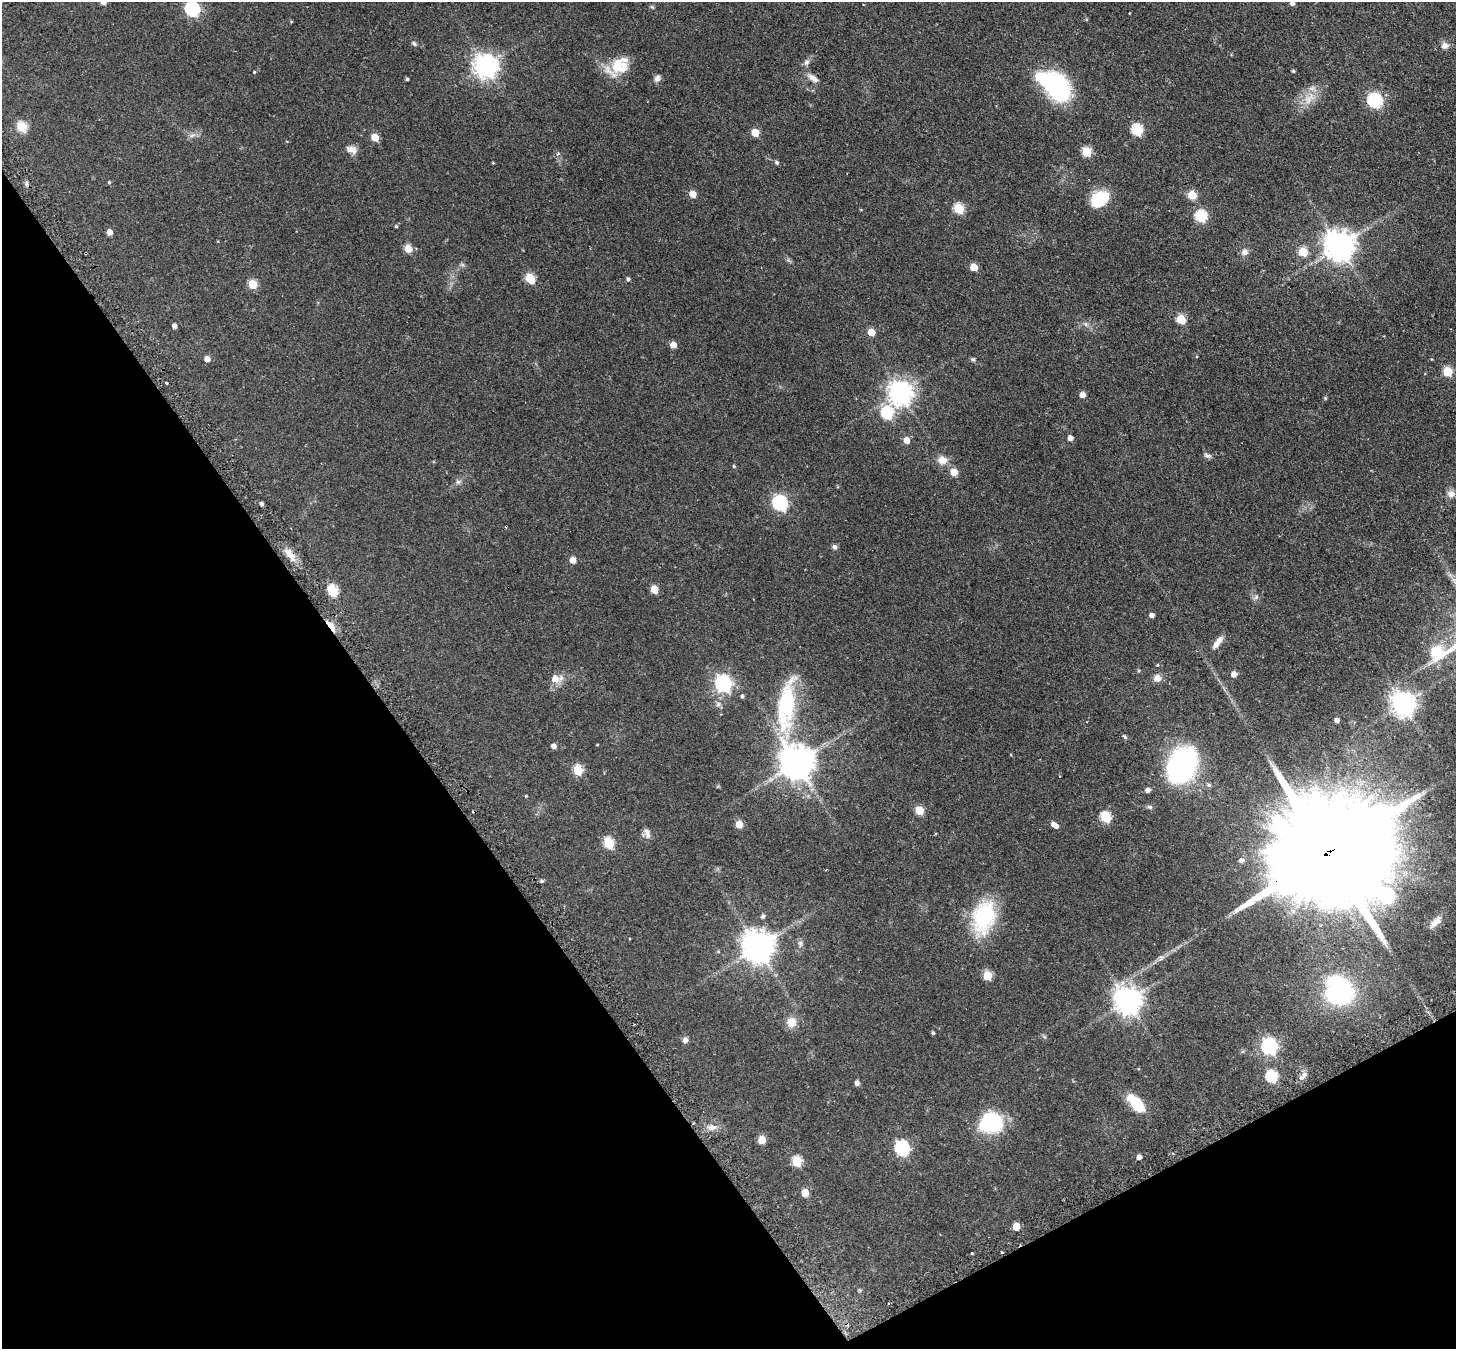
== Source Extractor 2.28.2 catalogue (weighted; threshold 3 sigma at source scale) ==
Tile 14 of 4 x 4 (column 2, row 4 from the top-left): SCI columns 1501-2954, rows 326-1672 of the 5908 x 5899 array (HDU 1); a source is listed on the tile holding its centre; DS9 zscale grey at full resolution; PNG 1458 x 1351 px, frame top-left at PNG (2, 2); no overlay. Shown black and unused: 31% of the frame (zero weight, under 2 of 3 exposures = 4% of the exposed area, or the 3 px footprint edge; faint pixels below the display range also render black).
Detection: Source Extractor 2.28.2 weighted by HDU 2 'WHT'; one run over the whole footprint, this tile lists its part. Background 0.19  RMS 0.0077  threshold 0.0346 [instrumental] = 3 sigma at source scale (4.5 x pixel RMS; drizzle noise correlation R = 1.50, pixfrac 1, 0.05/0.05 arcsec/px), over >= 5 px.
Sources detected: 140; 2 inside a brighter object's white glare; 1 cosmic-ray / hot-pixel residue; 1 long thin detection or spike segment (spike, bleed or trail) — not listed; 1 inside a brighter listed object's ellipse — not listed separately; the other 135 listed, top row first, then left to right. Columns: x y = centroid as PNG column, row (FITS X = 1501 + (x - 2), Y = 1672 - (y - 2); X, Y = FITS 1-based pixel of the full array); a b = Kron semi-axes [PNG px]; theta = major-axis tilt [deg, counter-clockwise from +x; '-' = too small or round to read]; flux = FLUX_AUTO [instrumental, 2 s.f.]
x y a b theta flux
103 2 6 5 - 3.8
1292 3 5 5 - 2.6
652 7 6 4 -43 0.93
192 9 7 6 - 130
414 43 8 5 -33 1.5
1445 46 10 8 4 3.6
806 62 8 7 - 2.4
486 66 8 8 - 590
619 66 26 20 -2 21
1293 71 4 4 - 0.94
254 72 3 3 - 1.2
657 78 9 7 63 2.9
813 78 16 7 -33 4.6
407 79 3 3 - 1.1
1056 86 31 20 -49 80
1309 98 23 13 45 13
1375 101 7 6 - 140
22 127 6 5 - 38
1137 130 6 6 - 56
755 133 5 5 - 17
192 135 11 4 22 2.5
375 137 5 5 - 14
352 149 14 8 -15 5
1087 152 6 5 - 33
558 154 7 4 44 1.2
777 162 6 4 -46 1.5
493 163 3 3 - 0.55
109 182 4 4 - 0.77
26 183 7 4 90 1.5
693 194 5 5 - 10
1192 195 5 5 - 22
1100 199 18 14 37 29
959 209 6 5 - 41
1201 216 6 6 - 66
396 226 5 5 - 0.98
109 232 5 4 - 4.7
1339 246 9 9 - 1100
408 249 5 5 - 14
1245 252 9 8 - 3.6
1303 252 5 5 - 26
86 253 3 3 - 1.5
974 267 5 5 - 14
530 278 6 5 - 28
628 279 4 4 - 1.3
252 284 5 5 - 24
1181 319 5 5 - 27
1085 324 6 6 - 1.7
174 326 4 4 - 3
871 332 5 5 - 12
673 345 5 5 - 6.8
207 359 5 5 - 5.4
973 359 6 5 - 1.2
1448 372 5 5 - 32
166 382 3 3 - 3.9
900 393 8 8 - 610
1082 395 5 5 - 5.1
1325 398 5 5 - 0.78
887 413 7 6 - 69
1070 438 5 5 - 4
906 440 5 5 - 7.3
1207 455 11 6 -27 2.2
942 460 10 9 - 7.9
734 466 4 4 - 0.88
954 472 5 5 - 13
458 482 8 6 26 2.1
1451 494 10 9 - 4.3
780 503 7 6 - 140
261 504 4 3 - 2
835 547 7 5 -68 2.1
290 555 24 8 -56 8
573 560 5 5 - 8
654 589 5 5 - 15
332 591 6 5 - 52
1256 597 6 6 - 2
1152 615 5 4 - 3
331 626 18 6 -54 9.4
1218 642 17 6 52 5.5
1157 665 5 4 - 0.76
1234 674 5 5 - 6.1
1157 678 8 8 - 5.3
556 679 13 8 3 8.5
723 684 7 7 - 220
742 696 5 4 - 1.3
718 704 7 7 - 2.2
1403 704 8 8 - 640
786 705 77 21 83 66
1337 720 4 4 - 2.6
1125 737 8 4 -45 1
597 745 4 2 - 0.48
553 746 5 4 - 3.6
796 763 10 10 - 1500
1182 765 27 20 62 200
578 770 6 5 - 35
1209 785 7 5 -43 1.7
1148 790 5 5 - 2.8
526 796 4 3 - 0.66
1150 807 8 5 -15 1.5
919 811 5 5 - 22
1105 817 6 6 - 41
739 824 5 5 - 13
1055 825 8 5 -33 5
647 832 11 8 -61 3.5
609 843 6 5 - 44
1325 855 78 27 28 39000
1241 861 6 5 - 2.5
541 881 5 4 - 1.3
763 916 5 5 - 1.8
983 917 42 25 76 52
1435 922 21 8 46 6.3
1320 925 3 3 - 0.77
800 944 10 6 -84 2.3
758 947 10 10 - 1300
718 952 5 3 - 0.73
987 976 5 5 - 24
1339 994 28 17 -8 64
1128 1001 9 8 - 820
791 1022 13 11 85 8.2
933 1033 4 3 - 1.1
1044 1036 6 4 -20 1.1
685 1040 7 6 - 2.6
1269 1047 7 7 - 200
1272 1077 6 6 - 61
1301 1078 8 6 22 3.6
857 1083 5 4 - 3
1136 1103 23 11 -46 20
991 1122 21 17 9 64
712 1127 13 7 9 4.5
762 1140 5 5 - 16
902 1148 7 6 - 130
1139 1157 4 4 - 4
797 1162 6 5 - 35
805 1193 5 5 - 11
1016 1226 5 5 - 12
1002 1252 3 2 - 0.84
972 1253 3 3 - 1.6
Overlapping masked pixels (flux is a lower limit): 4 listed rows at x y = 86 253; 290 555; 331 626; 1325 855
Isophote crosses this tile's border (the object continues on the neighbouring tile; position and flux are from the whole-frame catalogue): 3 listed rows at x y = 103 2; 1292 3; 192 9